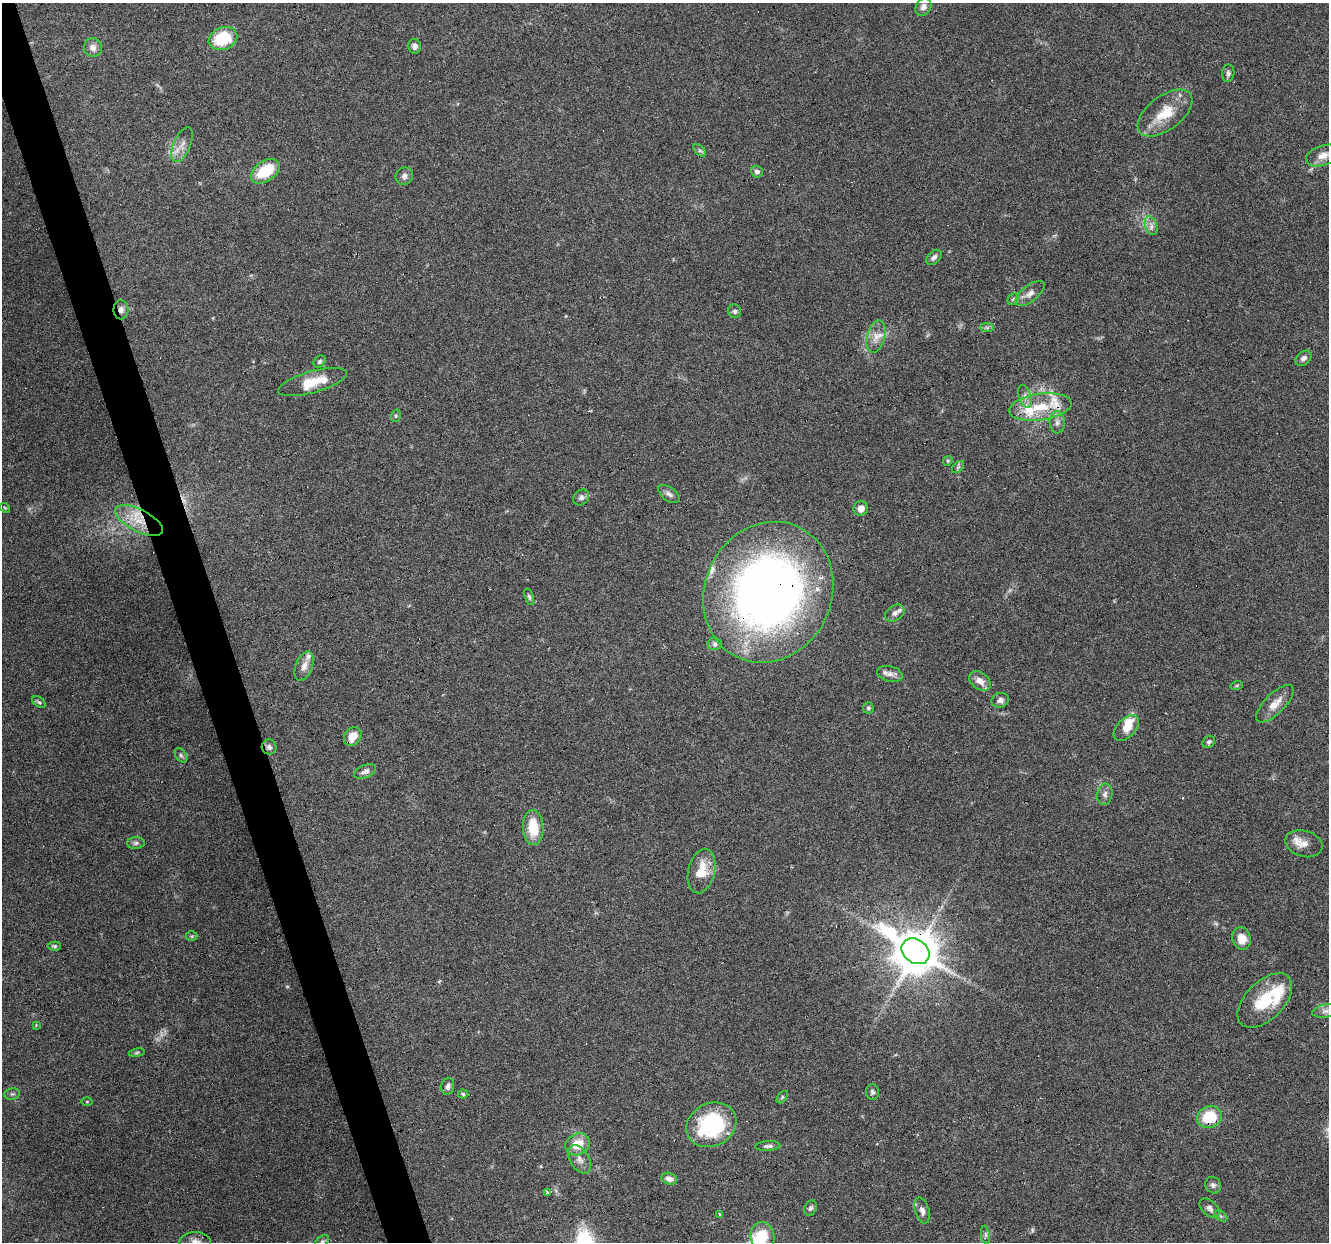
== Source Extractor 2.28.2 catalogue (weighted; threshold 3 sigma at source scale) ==
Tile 11 of 4 x 4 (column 3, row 3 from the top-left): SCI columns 2654-3980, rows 1348-2587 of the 5306 x 5122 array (HDU 1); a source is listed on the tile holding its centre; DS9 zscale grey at full resolution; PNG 1331 x 1244 px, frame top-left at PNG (2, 3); each listed source drawn as its Kron ellipse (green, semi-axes under 4 px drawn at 4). Shown black and unused: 3% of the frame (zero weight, under 3 of 6 exposures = <1% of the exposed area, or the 3 px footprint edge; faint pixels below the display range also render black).
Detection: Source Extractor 2.28.2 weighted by HDU 2 'WHT'; one run over the whole footprint, this tile lists its part. Background 0.0592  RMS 0.004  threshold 0.0164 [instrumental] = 3 sigma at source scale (4.09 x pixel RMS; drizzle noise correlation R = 1.36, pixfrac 0.8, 0.0396/0.0396 arcsec/px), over >= 5 px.
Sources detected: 99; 2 too faint to see at this stretch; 2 cosmic-ray / hot-pixel residue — neither listed nor drawn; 7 inside a brighter listed object's ellipse — not listed separately; the other 88 listed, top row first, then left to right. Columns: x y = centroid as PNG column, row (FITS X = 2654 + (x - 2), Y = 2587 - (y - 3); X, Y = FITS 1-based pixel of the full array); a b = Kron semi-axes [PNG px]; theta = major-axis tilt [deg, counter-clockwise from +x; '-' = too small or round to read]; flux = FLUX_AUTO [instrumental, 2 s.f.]
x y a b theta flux
923 7 9 7 61 1.9
223 38 15 11 22 16
415 46 7 6 - 1.6
93 47 9 9 - 2.3
1228 73 9 6 81 1.1
1165 113 32 17 37 11
182 145 19 8 67 3.4
700 150 7 4 -44 0.82
1323 155 17 10 18 3.5
265 171 16 10 33 14
757 172 6 5 - 1.2
404 176 9 8 - 1.5
1151 226 9 6 -70 1.6
934 257 9 6 42 1.4
1030 293 17 8 38 2.7
1013 299 6 5 - 0.69
121 310 9 7 -89 1.9
735 311 6 6 - 1
987 328 7 4 -1 0.73
876 337 16 8 75 3.5
1303 358 9 6 42 1.6
320 361 7 5 47 0.74
313 382 35 10 16 9.2
1025 396 12 6 -72 1.8
1040 407 31 13 8 12
396 416 6 4 70 0.53
1057 422 11 7 -89 2
948 461 5 4 - 0.46
958 467 7 4 45 0.68
669 494 12 6 -36 1.4
581 497 9 7 43 1.3
5 508 5 4 - 0.42
861 508 7 7 - 2.6
139 520 26 11 -27 8.8
768 592 72 63 64 260
529 597 9 4 -71 0.77
895 613 10 7 34 1.8
715 644 7 6 - 1.1
304 666 15 8 69 2.8
890 674 13 7 -14 2.1
980 681 12 8 -36 3.2
1237 685 6 4 20 0.45
1000 700 9 7 16 1.6
39 702 8 4 -35 0.65
1275 704 24 10 45 4.9
868 708 6 5 - 0.82
1126 728 15 9 46 5.1
353 736 10 8 52 5.3
1209 742 7 5 47 0.77
269 747 7 7 - 1.3
181 755 8 5 -54 0.84
365 771 11 6 21 1.6
1105 794 11 7 79 1.7
533 827 17 10 -86 10
136 843 9 6 2 0.98
1304 844 19 13 -17 4.3
701 871 22 13 77 8.3
192 936 6 5 - 0.49
1242 938 11 9 -73 4.6
54 946 7 4 -1 0.62
915 951 15 12 -34 1400
1265 1000 33 19 45 16
1325 1011 13 6 10 2
36 1025 4 4 - 0.29
137 1053 8 4 9 0.6
448 1086 8 6 76 1.3
872 1092 8 6 -88 0.96
12 1094 8 5 11 0.84
463 1094 5 4 - 0.65
782 1097 7 4 54 0.49
87 1102 5 3 - 0.4
1209 1117 12 11 - 14
711 1125 26 21 26 34
578 1144 13 10 25 7.4
768 1146 13 5 3 1.1
580 1159 15 9 -59 2.7
669 1179 8 5 -19 2.1
1213 1185 8 7 - 1.2
548 1193 3 3 - 1.2
811 1208 8 6 64 0.94
1209 1208 12 7 -41 1.7
922 1211 13 7 -74 2
719 1214 3 3 - 2.4
1221 1216 7 4 -34 0.71
985 1235 9 4 -81 0.84
762 1237 15 12 -81 8.2
322 1241 8 5 36 0.73
195 1242 16 9 1 2.7
Overlapping masked pixels (flux is a lower limit): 7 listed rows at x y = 121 310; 139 520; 768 592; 269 747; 1242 938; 915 951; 1209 1117
Isophote crosses this tile's border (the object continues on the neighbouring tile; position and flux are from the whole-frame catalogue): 1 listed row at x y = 195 1242